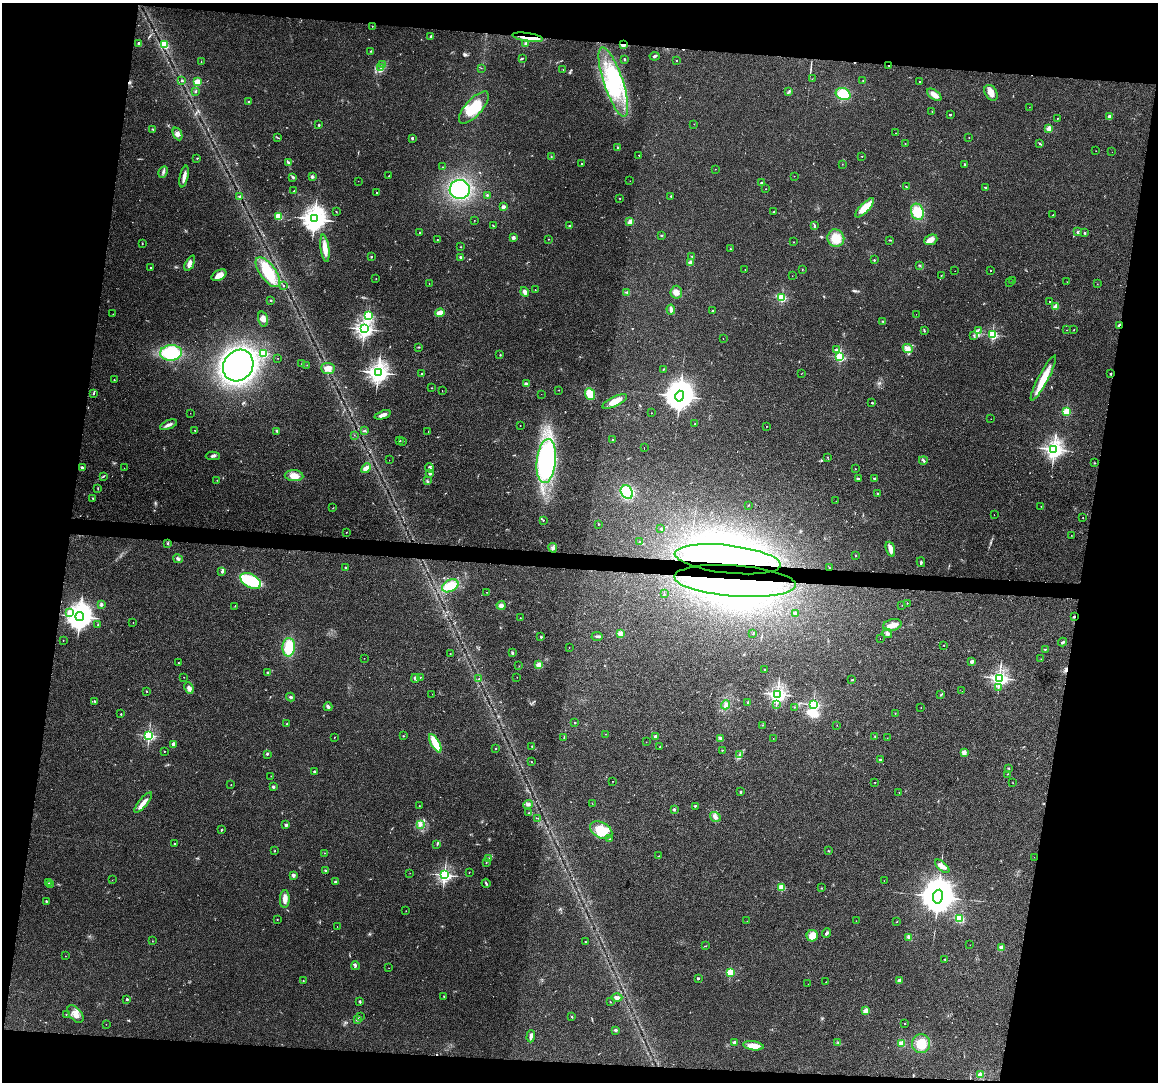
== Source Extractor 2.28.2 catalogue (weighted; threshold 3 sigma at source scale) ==
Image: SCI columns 3-4625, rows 222-4539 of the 4625 x 4647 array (HDU 1 of 3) = the unmasked area's bounding box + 8 px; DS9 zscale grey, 4 x 4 block average (1 PNG px = mean of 4 x 4 image px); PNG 1160 x 1084 px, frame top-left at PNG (2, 3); each listed source drawn as its Kron ellipse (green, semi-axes under 4 px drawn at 4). Shown black and unused: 19% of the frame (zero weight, under 3 of 4 exposures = <1% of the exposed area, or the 3 px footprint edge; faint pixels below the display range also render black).
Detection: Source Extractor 2.28.2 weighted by HDU 2 'WHT'. Background 0.0823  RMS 0.0066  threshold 0.0296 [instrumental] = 3 sigma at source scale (4.5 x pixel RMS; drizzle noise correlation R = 1.50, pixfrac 1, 0.05/0.05 arcsec/px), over >= 5 px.
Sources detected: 471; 2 too faint to see at this stretch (4 x 4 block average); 4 inside a brighter object's white glare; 8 cosmic-ray / hot-pixel residue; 1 long thin detection or spike segment (spike, bleed or trail) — neither listed nor drawn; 8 coinciding with a brighter row at this scale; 12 inside a brighter listed object's ellipse — not listed separately; the other 436 listed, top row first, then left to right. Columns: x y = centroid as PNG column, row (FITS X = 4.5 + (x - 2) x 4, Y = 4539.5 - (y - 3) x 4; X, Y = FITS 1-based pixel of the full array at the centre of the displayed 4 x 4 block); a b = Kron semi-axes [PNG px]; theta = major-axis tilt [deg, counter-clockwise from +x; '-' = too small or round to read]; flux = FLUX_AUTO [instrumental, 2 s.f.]
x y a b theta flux
372 26 2 2 - 3
431 36 2 2 - 12
528 37 15 3 -9 63
139 43 2 2 - 52
525 43 3 2 - 5
165 45 2 2 - 110
623 45 2 2 - 110
371 51 2 2 - 2.3
655 56 5 2 - 5.8
522 58 3 2 - 3.7
625 59 3 2 - 2.7
676 60 2 2 - 3
201 62 2 2 - 1.9
383 64 4 2 - 4
889 65 2 2 - 6.3
381 68 2 2 - 1.6
481 68 2 2 - 1.1
563 70 2 2 - 1.3
812 79 2 2 - 1.9
863 80 2 2 - 1.6
182 81 2 2 - 3.5
197 82 2 2 - 200
613 82 36 9 -71 220
919 82 2 2 - 2.2
195 91 3 2 - 3.4
789 92 3 2 - 3.2
991 93 8 6 -57 34
843 94 7 5 -20 98
934 95 8 4 -36 28
248 101 2 2 - 5.7
1029 107 2 2 - 0.65
474 108 20 8 48 110
932 112 2 2 - 1
950 114 2 2 - 9
1109 117 2 2 - 53
1057 118 2 2 - 2.7
694 124 2 2 - 1.4
319 125 2 2 - 4.9
153 129 2 2 - 2.3
1049 129 2 2 - 150
896 133 2 2 - 0.91
178 134 7 4 -65 14
277 137 2 2 - 2.1
969 137 2 2 - 1
412 138 2 2 - 19
905 144 2 2 - 3.1
1040 144 4 2 - 3.7
618 148 3 2 - 4.3
1096 151 2 2 - 0.97
1112 152 2 2 - 0.65
639 155 2 2 - 3.8
862 156 2 2 - 4.5
551 157 2 2 - 1.6
197 158 2 2 - 2.7
288 163 3 3 - 4.4
581 164 2 2 - 5.1
842 164 2 2 - 1
965 164 2 2 - 6
442 167 2 2 - 0.95
715 169 2 2 - 1.1
163 172 6 2 63 7.2
389 176 2 2 - 1.4
794 176 2 2 - 0.91
184 177 11 2 77 27
293 177 3 3 - 4.9
312 177 3 3 - 7.3
358 181 2 2 - 0.85
630 181 2 2 - 0.89
761 183 2 2 - 8.8
907 187 2 2 - 2.7
985 187 3 2 - 3.2
460 189 10 9 - 250
766 189 2 2 - 1.7
294 191 2 2 - 2.5
376 193 2 2 - 7.1
487 195 2 2 - 3.3
240 196 2 2 - 13
671 196 2 2 - 8.1
620 198 2 2 - 1.7
503 207 2 2 - 62
865 208 12 4 45 64
336 212 2 2 - 1.4
774 212 3 2 - 3.5
917 212 8 6 -70 79
1053 215 2 2 - 110
278 216 2 2 - 260
314 219 4 3 - 4500
474 220 2 2 - 0.86
630 222 3 2 - 25
494 226 3 2 - 3.6
570 226 3 2 - 2.6
815 226 3 2 - 3.6
420 232 2 2 - 7.1
1078 232 3 2 - 4.7
1085 233 2 2 - 13
661 235 3 2 - 2.3
513 237 3 3 - 8.1
836 238 9 8 - 59
548 239 2 2 - 0.96
437 240 2 2 - 1.2
890 240 3 2 - 2.7
931 240 7 5 23 18
794 242 2 2 - 1.7
142 243 2 2 - 1.7
461 247 2 2 - 2
325 248 14 3 -82 45
730 249 2 2 - 5
692 256 2 2 - 3.1
371 257 2 2 - 7.5
460 257 3 3 - 4.5
874 260 2 2 - 5.9
690 262 3 2 - 5.5
190 263 8 3 63 17
919 265 2 2 - 2.2
150 268 2 2 - 5.4
745 270 2 2 - 1.9
802 270 2 2 - 1.1
990 270 2 2 - 2.9
955 271 2 2 - 0.97
268 272 17 8 -54 160
219 275 8 5 29 34
792 276 2 2 - 0.85
941 276 2 2 - 2
376 278 2 2 - 0.87
1012 280 2 2 - 0.59
1010 282 2 2 - 0.76
1067 282 2 2 - 0.54
429 284 2 2 - 1.2
1097 284 2 2 - 0.91
283 285 2 2 - 2.6
535 290 2 2 - 2.7
525 292 5 3 - 11
627 292 2 2 - 2.9
676 292 6 5 - 22
782 298 2 2 - 390
271 300 2 2 - 11
1050 302 2 2 - 16
1056 306 2 2 - 120
671 309 5 2 - 14
713 311 2 2 - 9.9
440 313 5 3 - 31
113 314 2 2 - 0.96
916 314 2 2 - 0.76
368 316 2 2 - 360
263 319 7 5 -74 18
883 321 2 2 - 2.1
1119 326 2 2 - 19
364 329 3 2 - 2100
978 330 3 2 - 2.7
1066 330 2 2 - 0.88
1074 330 2 2 - 1.5
924 331 4 2 - 3.5
974 335 2 2 - 1.4
992 335 2 2 - 490
723 338 2 2 - 1.3
418 347 3 2 - 2.9
908 349 5 3 - 24
837 350 2 2 - 35
171 353 11 7 3 190
264 353 2 2 - 290
500 355 2 2 - 2
840 357 2 2 - 480
278 358 2 2 - 0.94
302 364 3 2 - 5.2
238 365 16 14 52 1400
307 365 2 2 - 1
328 369 7 5 -6 24
663 369 2 2 - 3.1
378 372 3 3 - 2900
421 374 2 2 - 5.3
801 374 2 2 - 0.79
1110 374 2 2 - 2.3
1043 378 25 5 62 82
114 380 2 2 - 4.6
526 384 2 2 - 60
432 388 2 2 - 1.1
559 390 2 2 - 0.74
442 391 2 2 - 7.8
93 394 2 2 - 2.4
541 394 2 2 - 0.82
590 394 6 5 - 53
680 396 5 4 - 8800
615 401 13 4 25 37
872 403 2 2 - 2.7
1066 412 2 2 - 300
190 413 2 2 - 0.65
651 413 2 2 - 2.5
383 415 8 3 19 15
991 419 2 2 - 0.89
694 424 2 2 - 1.2
168 425 9 3 21 14
520 426 2 2 - 2.1
767 426 2 2 - 1.1
195 430 2 2 - 3.2
277 431 2 2 - 3.2
365 431 2 2 - 1.4
428 432 3 2 - 8.6
354 435 2 2 - 0.87
400 440 3 2 - 2.9
612 440 2 2 - 3.4
403 441 2 2 - 2.3
644 447 2 2 - 48
1054 449 3 3 - 2400
213 456 7 2 1 8.6
828 457 2 2 - 1.4
389 460 2 2 - 0.81
923 460 4 2 - 5.8
546 461 22 9 84 670
1095 463 2 2 - 1.6
82 467 4 2 - 3.9
124 468 2 2 - 0.79
366 468 5 3 - 32
430 468 5 3 - 9.9
855 469 2 2 - 1.8
430 474 3 2 - 7.6
103 476 3 2 - 3.1
294 476 9 5 -4 31
874 478 2 2 - 12
858 479 3 2 - 4.9
217 480 2 2 - 1.4
427 481 2 2 - 2.1
98 488 2 2 - 2
627 492 7 5 -59 170
878 493 2 2 - 3.1
93 499 2 2 - 2.4
836 501 2 2 - 0.58
748 505 2 2 - 2.7
1041 506 2 2 - 0.71
333 508 2 2 - 1.4
994 515 2 2 - 0.73
1083 518 2 2 - 1.4
543 520 2 2 - 2.6
599 524 2 2 - 6.9
661 529 3 2 - 3.2
346 532 2 2 - 1.1
1071 535 2 2 - 0.78
639 542 2 2 - 7.2
168 543 3 2 - 3.3
553 548 5 4 - 9.7
890 549 8 4 -72 24
855 556 2 2 - 1.3
178 559 5 2 - 6.1
728 559 53 14 -6 790
921 562 5 2 - 4.5
346 567 2 2 - 3
830 568 2 2 - 1.9
222 572 3 2 - 4.8
251 581 11 6 -28 140
735 581 61 15 -4 680
450 586 9 6 26 75
486 592 2 2 - 1.3
664 594 2 2 - 1.6
907 603 2 2 - 1.7
102 605 3 2 - 4.7
501 605 4 3 - 17
902 605 2 2 - 0.89
235 606 2 2 - 1.8
69 612 2 2 - 18
795 613 3 3 - 5.9
80 616 4 4 - 5900
1074 617 2 2 - 11
520 618 2 2 - 1.8
133 622 2 2 - 1.3
98 624 2 2 - 2.2
892 625 9 6 15 29
620 633 2 2 - 130
887 633 5 3 - 9
753 634 2 2 - 1.4
597 636 6 2 -3 6.7
541 637 2 2 - 12
880 638 2 2 - 6.5
63 640 2 2 - 1.3
1063 642 4 2 - 7.4
944 645 2 2 - 3.8
289 647 9 6 88 85
569 647 2 2 - 1.3
1045 649 2 2 - 2.2
450 653 2 2 - 3.8
512 653 4 2 - 6.5
364 658 2 2 - 0.85
1041 659 2 2 - 1
972 662 2 2 - 52
179 663 3 2 - 2.3
539 665 2 2 - 150
519 666 2 2 - 0.91
765 669 2 2 - 4.6
268 673 2 2 - 17
184 677 2 2 - 1.9
420 677 2 2 - 1.3
517 677 2 2 - 0.83
415 678 4 3 - 7
999 678 2 2 - 1800
478 679 3 2 - 2
852 680 2 2 - 3
998 687 2 2 - 1.6
189 688 6 3 -65 16
146 691 2 2 - 1.7
962 691 2 2 - 0.58
432 694 2 2 - 6
777 694 3 2 - 1800
941 695 4 2 - 3.7
291 697 4 2 - 5.3
95 701 3 2 - 3
748 702 2 2 - 15
813 704 2 2 - 720
726 705 4 2 - 7.5
776 705 2 2 - 1.6
328 707 4 3 - 11
794 707 2 2 - 1.4
921 707 2 2 - 0.89
895 713 2 2 - 2
121 714 2 2 - 5.9
575 723 2 2 - 8.5
287 724 2 2 - 5.2
763 725 2 2 - 1.6
837 725 2 2 - 0.91
606 734 2 2 - 1.5
149 735 2 2 - 730
403 736 2 2 - 1.9
655 736 2 2 - 47
875 736 2 2 - 1.3
334 737 2 2 - 1.2
564 737 3 2 - 3
720 738 3 3 - 8.9
773 738 2 2 - 0.68
887 738 2 2 - 0.66
646 742 2 2 - 1.5
435 743 10 3 -61 83
173 744 3 2 - 13
532 746 2 2 - 2.6
660 746 2 2 - 1.1
495 749 2 2 - 1.8
722 750 2 2 - 1.9
164 751 2 2 - 3.3
964 752 2 2 - 100
267 754 2 2 - 2.9
739 755 3 2 - 5.7
880 759 4 2 - 4.8
531 762 2 2 - 3.5
1009 768 3 2 - 2.3
315 772 2 2 - 24
1008 774 2 2 - 1.5
271 776 2 2 - 1
613 781 2 2 - 1.2
875 782 2 2 - 4.1
1013 783 2 2 - 0.99
231 785 2 2 - 1.1
273 787 2 2 - 27
741 792 2 2 - 14
899 793 2 2 - 1.1
143 802 13 3 50 26
592 803 2 2 - 1.1
528 804 5 2 - 5.9
419 806 2 2 - 1.3
695 806 2 2 - 12
674 809 2 2 - 27
529 813 2 2 - 1.8
715 817 6 4 -34 13
538 818 2 2 - 1.2
420 824 3 3 - 7.5
286 825 2 2 - 11
221 830 2 2 - 4
601 830 12 7 -27 93
610 839 2 2 - 3.8
174 844 2 2 - 5.3
437 844 3 2 - 2.5
275 851 2 2 - 1.9
829 851 2 2 - 2.1
324 853 2 2 - 0.84
659 856 2 2 - 1.5
1034 857 2 2 - 0.57
489 858 2 2 - 3.1
486 863 2 2 - 1.3
942 866 9 4 -42 19
325 870 2 2 - 3.8
469 872 2 2 - 1.4
410 873 2 2 - 0.68
293 875 3 2 - 8.9
444 875 2 2 - 1100
112 880 2 2 - 0.76
335 881 2 2 - 16
884 881 2 2 - 0.75
49 883 2 2 - 1.1
486 883 4 2 - 4.6
51 884 2 2 - 1.2
782 887 2 2 - 180
822 888 2 2 - 2.2
938 897 7 5 78 15000
285 899 9 4 88 24
46 901 2 2 - 8.4
406 911 2 2 - 2.3
959 918 4 3 - 38
277 919 2 2 - 1.4
747 921 2 2 - 0.44
856 921 2 2 - 1.7
897 922 2 2 - 1.4
337 926 2 2 - 0.82
826 933 5 2 - 7.2
812 936 6 5 - 41
909 937 2 2 - 100
152 941 2 2 - 0.96
586 942 2 2 - 1.9
970 945 2 2 - 0.61
705 946 2 2 - 2
1001 947 2 2 - 74
65 956 2 2 - 0.96
945 959 2 2 - 6.4
355 966 4 2 - 3.7
389 968 2 2 - 1
730 972 2 2 - 290
698 978 2 2 - 16
303 981 2 2 - 4.5
899 981 2 2 - 60
826 982 2 2 - 3
808 984 2 2 - 0.82
444 996 3 2 - 1.8
617 998 5 4 - 11
127 999 2 2 - 16
360 1002 3 2 - 3.1
610 1002 2 2 - 2.2
866 1011 2 2 - 120
66 1014 2 2 - 3.6
75 1014 10 6 -50 31
360 1017 2 2 - 1.4
572 1017 2 2 - 2.7
357 1019 2 2 - 60
106 1024 2 2 - 0.74
904 1024 2 2 - 3
616 1030 2 2 - 9.8
531 1036 6 2 88 12
735 1042 2 2 - 51
838 1042 2 2 - 1.8
901 1043 4 4 - 18
921 1044 9 9 - 71
753 1046 10 4 -8 38
980 1075 2 2 - 120
Overlapping masked pixels (flux is a lower limit): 7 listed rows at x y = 528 37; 623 45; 889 65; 1119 326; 728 559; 735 581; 1074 617
Diffuse or blended objects may show on this block-average render without a row.